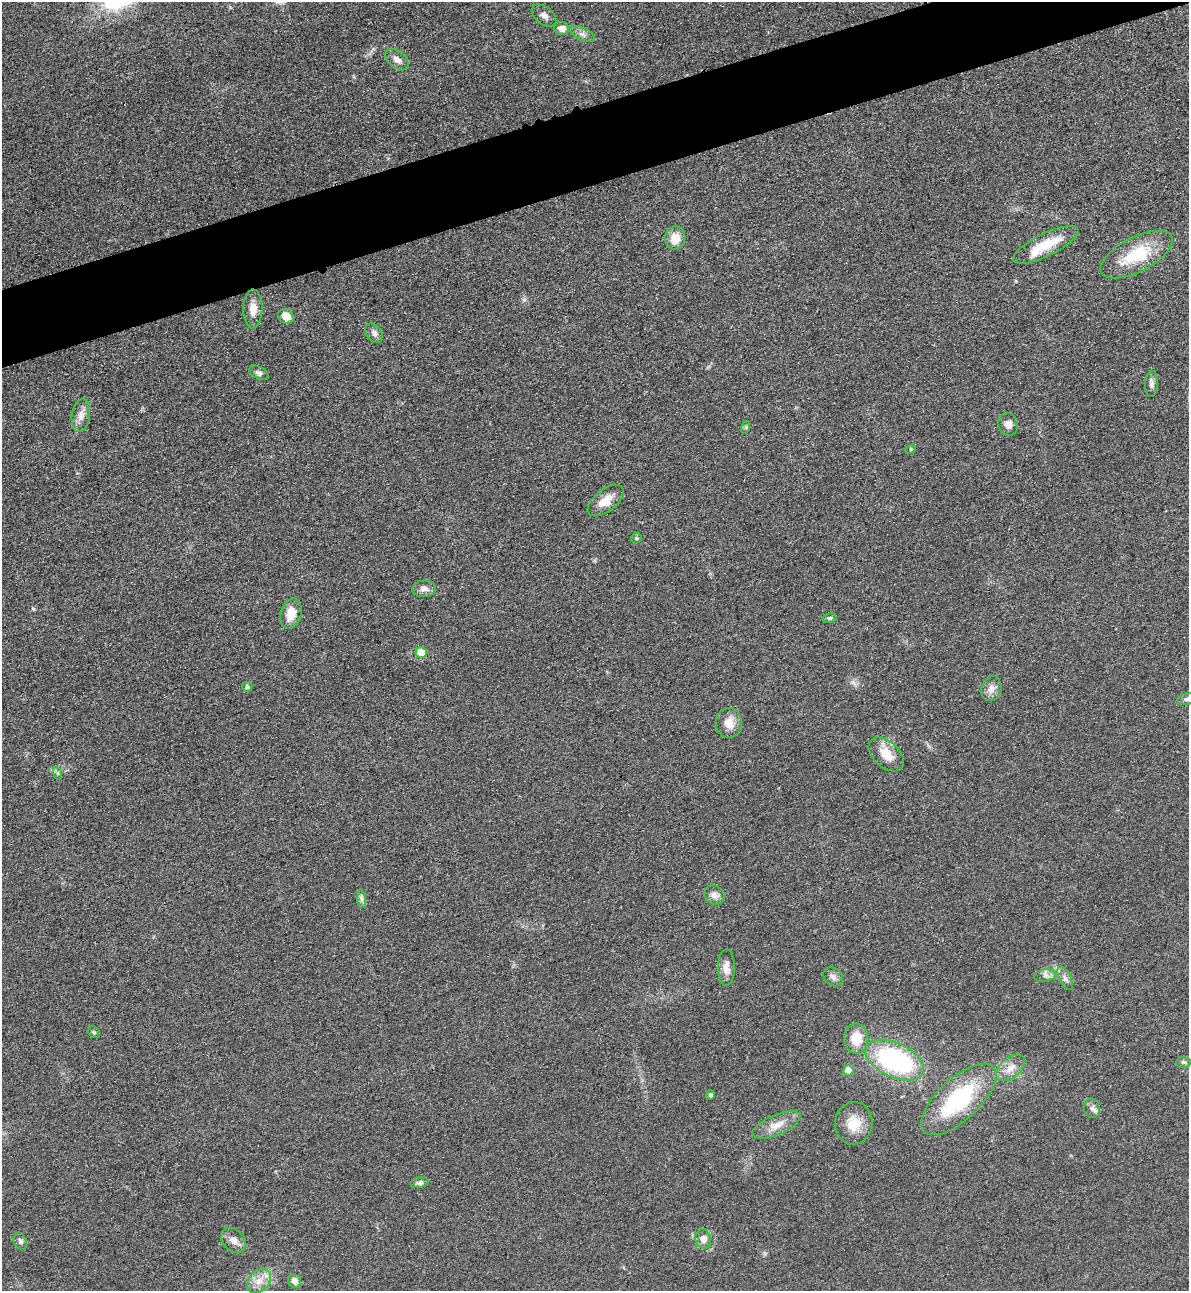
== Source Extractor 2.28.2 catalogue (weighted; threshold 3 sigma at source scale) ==
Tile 10 of 4 x 4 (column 2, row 3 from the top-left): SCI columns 1472-2658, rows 1318-2606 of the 5195 x 5212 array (HDU 1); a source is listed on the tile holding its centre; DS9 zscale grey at full resolution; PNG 1191 x 1293 px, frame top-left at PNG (2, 2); each listed source drawn as its Kron ellipse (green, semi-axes under 4 px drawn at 4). Shown black and unused: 5% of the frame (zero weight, under 3 of 4 exposures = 3% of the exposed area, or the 3 px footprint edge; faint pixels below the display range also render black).
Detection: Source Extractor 2.28.2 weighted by HDU 2 'WHT'; one run over the whole footprint, this tile lists its part. Background 0.0675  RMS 0.0084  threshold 0.0378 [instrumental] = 3 sigma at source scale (4.5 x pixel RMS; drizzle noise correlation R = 1.50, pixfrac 1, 0.05/0.05 arcsec/px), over >= 5 px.
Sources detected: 52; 1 inside a brighter object's white glare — neither listed nor drawn; the other 51 listed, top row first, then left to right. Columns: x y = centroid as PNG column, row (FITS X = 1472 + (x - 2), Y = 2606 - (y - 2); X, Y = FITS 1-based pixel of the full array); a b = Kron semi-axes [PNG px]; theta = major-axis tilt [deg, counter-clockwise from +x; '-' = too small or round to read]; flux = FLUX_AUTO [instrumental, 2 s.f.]
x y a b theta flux
544 15 14 8 -38 4.6
562 28 7 6 - 8.3
582 34 13 6 -26 3.7
397 60 13 8 -39 5.5
675 238 11 10 - 12
1046 245 36 11 26 26
1136 255 39 17 27 40
253 309 19 9 89 9.6
286 316 8 7 - 8.6
374 333 11 7 -53 3.7
259 373 11 6 -28 2.7
1152 384 13 6 86 3.5
81 415 17 9 82 6.9
1008 424 11 10 - 6
746 427 6 4 72 1.3
911 449 5 3 - 0.81
606 501 21 11 38 13
636 538 5 5 - 1.1
424 589 11 8 2 5
291 614 15 10 74 12
829 618 7 5 15 1.5
421 653 5 5 - 20
247 687 5 4 - 2.1
991 689 13 9 70 5.8
1187 699 9 5 15 2.8
729 723 15 13 -87 11
886 754 21 13 -44 15
57 773 7 4 -71 1.6
714 895 10 9 - 4.8
361 899 9 4 -81 2.5
726 967 18 8 90 6.7
1045 976 11 6 10 3.6
833 977 11 8 -41 3.8
1065 978 13 6 -63 3.5
94 1032 6 5 - 1.2
856 1039 15 12 -89 19
895 1060 31 17 -25 130
1184 1062 7 5 -2 1.8
1010 1068 17 10 40 8.7
848 1070 5 5 - 13
710 1095 5 4 - 2.4
959 1099 47 21 43 83
1092 1108 10 8 -80 3.7
854 1123 21 18 84 18
777 1125 26 10 23 12
419 1183 9 5 9 2.4
703 1239 9 7 -80 6
20 1241 9 6 -63 2.4
233 1241 14 10 -44 6.4
259 1281 14 10 45 9.2
294 1281 7 6 - 5.1
Isophote crosses this tile's border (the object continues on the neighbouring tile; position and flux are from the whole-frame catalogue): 1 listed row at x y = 1187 699